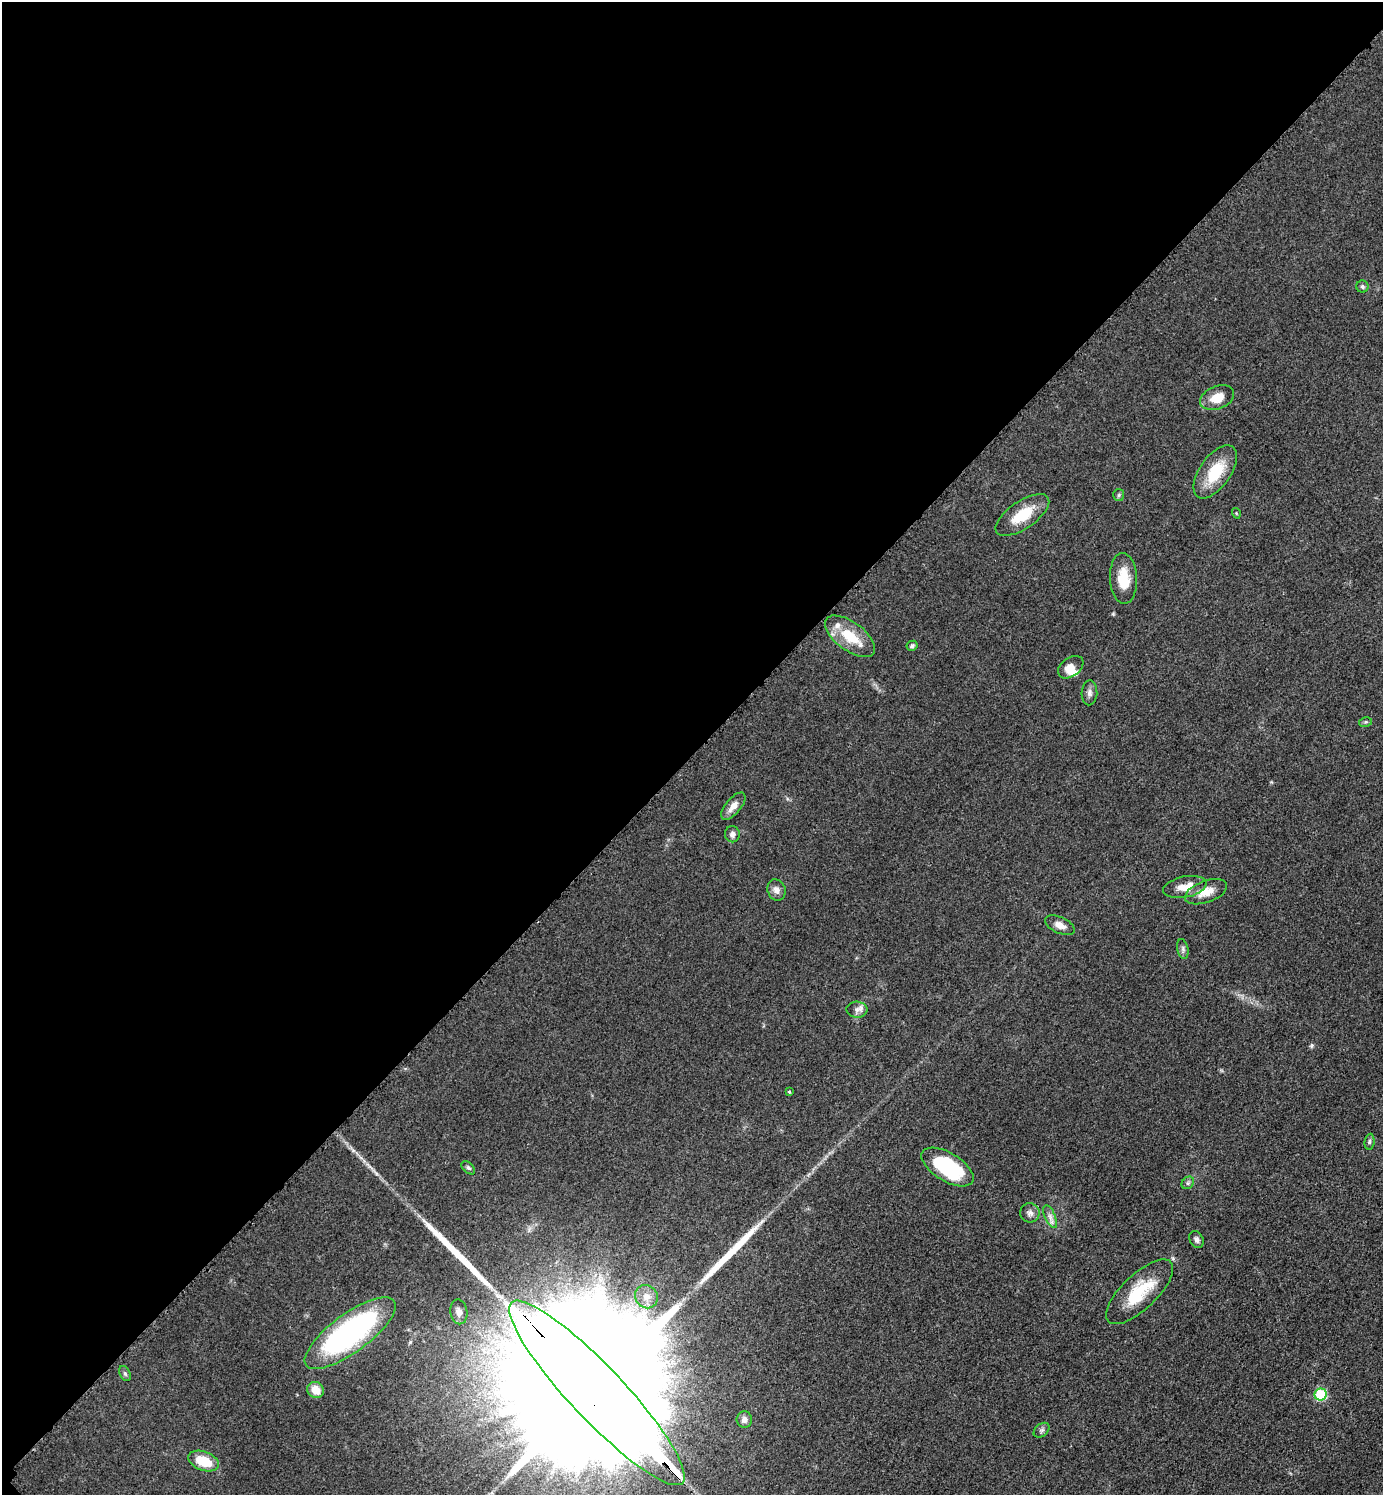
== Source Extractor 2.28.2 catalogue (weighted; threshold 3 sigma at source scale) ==
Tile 5 of 4 x 4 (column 1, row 2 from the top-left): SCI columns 211-1591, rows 3006-4498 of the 6048 x 6047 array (HDU 1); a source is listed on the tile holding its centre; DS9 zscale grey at full resolution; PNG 1385 x 1497 px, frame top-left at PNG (2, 2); each listed source drawn as its Kron ellipse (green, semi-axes under 4 px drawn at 4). Shown black and unused: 50% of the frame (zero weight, under 3 of 5 exposures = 4% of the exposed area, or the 3 px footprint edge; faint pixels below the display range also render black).
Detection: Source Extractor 2.28.2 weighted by HDU 2 'WHT'; one run over the whole footprint, this tile lists its part. Background 0.0497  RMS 0.0054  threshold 0.0244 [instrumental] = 3 sigma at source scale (4.5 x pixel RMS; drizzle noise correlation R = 1.50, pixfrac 1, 0.05/0.05 arcsec/px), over >= 5 px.
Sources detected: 43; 2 long thin detections or spike segments (spike, bleed or trail) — neither listed nor drawn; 2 inside a brighter listed object's ellipse — not listed separately; the other 39 listed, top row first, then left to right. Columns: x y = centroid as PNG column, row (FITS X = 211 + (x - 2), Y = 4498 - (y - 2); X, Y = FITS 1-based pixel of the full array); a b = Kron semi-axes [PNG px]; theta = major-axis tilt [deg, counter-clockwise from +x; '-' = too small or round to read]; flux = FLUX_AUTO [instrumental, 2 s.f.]
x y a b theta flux
1362 287 6 6 - 1.1
1217 398 18 11 21 9.1
1215 472 30 15 55 20
1119 495 6 5 - 0.96
1236 513 5 3 - 0.47
1022 515 31 13 34 16
1123 578 25 13 -87 13
850 636 29 14 -36 17
912 646 6 5 - 1.2
1071 667 14 9 35 5.8
1089 693 12 8 88 2.5
1365 722 6 4 11 0.83
733 806 16 7 51 4.8
732 834 8 7 - 2.2
1185 887 22 10 11 7.8
776 890 11 9 -69 3
1206 892 22 10 20 7.6
1060 925 16 8 -24 4.4
1183 949 10 5 -77 1.5
857 1010 10 8 -4 2.6
789 1092 4 3 - 0.57
1369 1142 8 5 84 1.1
947 1167 29 14 -31 42
468 1168 8 5 -45 1.1
1188 1183 7 5 46 1.1
1030 1213 10 9 - 2.6
1050 1217 12 5 -67 2.6
1196 1239 9 6 -61 1.8
1140 1292 43 17 44 24
646 1297 12 11 - 5.5
459 1312 12 8 -81 3.7
350 1333 54 19 36 120
125 1373 8 5 -63 1.1
316 1390 8 7 - 7.6
597 1393 124 27 -47 120000
1321 1394 6 6 - 35
744 1420 8 7 - 2.3
1041 1430 9 6 40 1.5
204 1461 16 9 -20 14
Overlapping masked pixels (flux is a lower limit): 1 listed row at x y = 597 1393
Isophote crosses this tile's border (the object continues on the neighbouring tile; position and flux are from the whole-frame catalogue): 1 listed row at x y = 597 1393